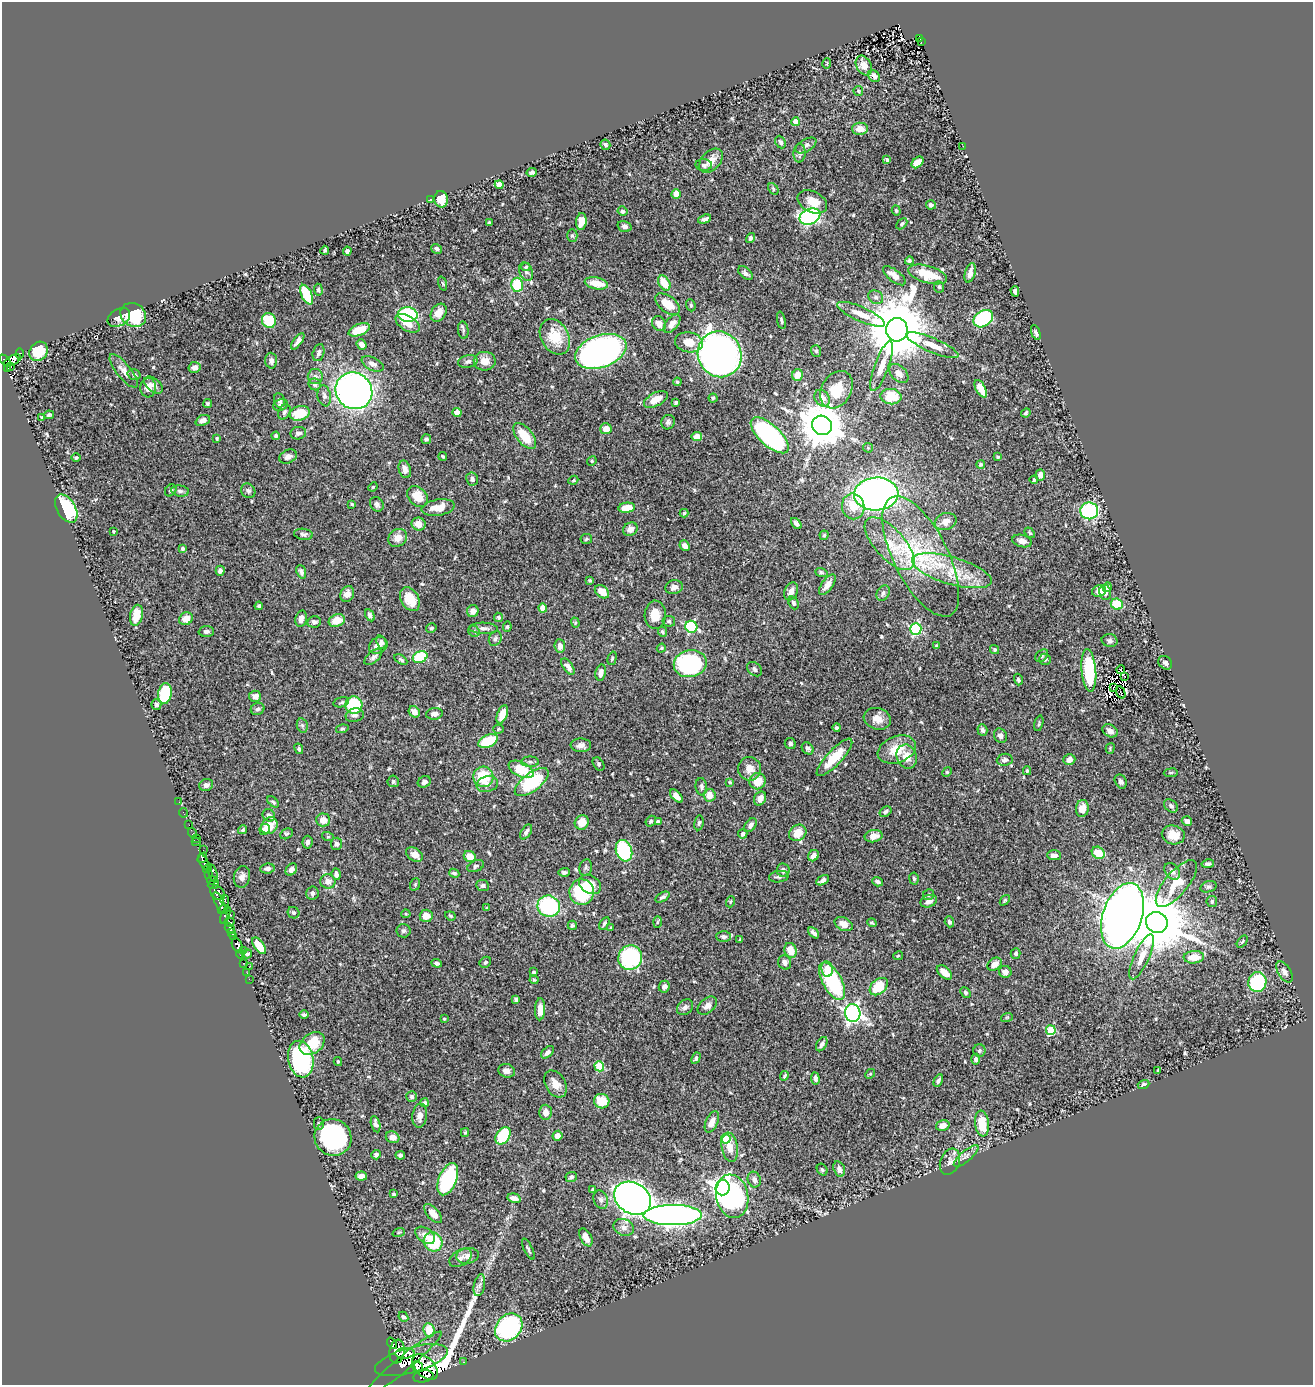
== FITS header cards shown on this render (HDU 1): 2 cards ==
NAXIS1  =                 1311
NAXIS2  =                 1383

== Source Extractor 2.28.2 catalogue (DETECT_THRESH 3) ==
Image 1311 x 1383 px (HDU 1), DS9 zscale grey, 1 PNG px = 1 image px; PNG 1315 x 1387 px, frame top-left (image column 1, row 1383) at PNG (2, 2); each listed source drawn as its Kron ellipse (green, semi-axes under 4 px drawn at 4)
Background 0.449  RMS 0.017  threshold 0.0522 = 3 sigma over >= 5 px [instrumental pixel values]
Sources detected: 565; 5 with non-positive FLUX_AUTO (blend fragments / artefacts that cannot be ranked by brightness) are neither listed nor drawn; of the other 560, the 500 brightest by FLUX_AUTO listed and drawn (60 fainter detections omitted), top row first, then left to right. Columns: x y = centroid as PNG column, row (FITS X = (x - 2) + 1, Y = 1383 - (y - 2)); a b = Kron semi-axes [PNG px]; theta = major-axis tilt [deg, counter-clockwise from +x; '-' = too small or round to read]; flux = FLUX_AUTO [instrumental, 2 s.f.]
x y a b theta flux
920 38 4 2 - 10
921 42 3 2 - 8.5
827 63 5 3 - 1.4
864 65 10 7 -60 11
874 76 6 5 - 5.7
858 91 5 4 - 1.3
795 122 4 4 - 14
860 129 8 6 1 9.9
781 142 6 5 - 2.7
605 145 5 5 - 3.4
806 145 11 6 30 4.6
963 146 2 2 - 3
800 153 9 6 87 4
887 160 4 3 - 2
711 161 14 9 46 12
917 162 7 4 43 14
704 165 8 6 -4 3
532 172 5 3 - 3.2
499 185 4 4 - 16
773 189 6 4 -62 2
676 194 5 4 - 11
441 199 8 7 - 15
430 200 3 2 - 1.3
812 202 15 10 -27 16
931 205 5 4 - 3
623 211 5 4 - 3
896 211 5 4 - 1.4
810 216 11 7 23 280
705 219 7 3 17 3.5
581 221 8 5 84 15
489 223 4 3 - 2.5
902 224 6 4 45 1.9
624 226 7 5 -17 3.6
572 236 6 5 - 2
751 238 5 4 - 2.8
437 249 6 4 -35 3.3
325 250 4 3 - 2.2
347 251 4 4 - 4.4
909 261 4 4 - 1.9
526 267 4 3 - 1.8
526 272 9 6 -70 3.8
745 273 8 5 -42 3.6
970 273 10 5 75 7.3
928 274 20 8 -16 31
894 276 13 6 -38 12
443 283 7 3 -71 1.6
596 283 11 6 -12 21
664 283 8 5 -59 22
517 285 7 6 - 42
939 287 6 5 - 1.9
318 290 6 4 -88 1.9
1015 291 5 3 - 3
307 295 10 5 -64 49
876 297 8 6 -34 4.2
668 304 14 8 -37 18
691 305 6 4 -71 1.7
439 313 10 7 55 11
408 314 10 7 -7 110
861 314 26 7 -24 17
133 315 13 11 -34 58
119 318 12 8 31 6.7
983 319 10 8 32 120
269 320 7 7 - 41
781 320 9 4 -78 2.1
408 323 13 7 -30 13
659 324 8 6 -54 8.5
672 324 11 6 50 8.1
359 330 11 5 23 27
463 330 9 5 -83 2.7
897 330 12 11 - 11000
1036 333 8 4 -69 2.9
555 337 19 13 -61 34
298 341 9 4 54 5
689 342 14 10 -10 14
362 344 5 4 - 6.5
932 345 28 7 -23 16
39 351 10 8 54 45
601 351 27 16 19 570
816 351 6 5 - 1.9
20 353 5 3 - 9.8
318 353 9 5 77 4
720 354 23 21 -64 660
13 360 9 4 28 120
5 361 7 3 -47 35
271 361 8 6 -87 5.1
468 361 10 6 13 4.4
485 361 11 9 -1 12
373 364 12 6 -27 5.7
11 366 3 3 - 12
882 366 26 7 70 14
194 367 6 5 - 5.4
8 368 4 3 - 59
124 371 20 7 -51 7.4
899 373 11 7 -45 8.4
134 375 6 5 - 2.4
797 375 6 5 - 13
315 376 7 7 - 4.2
677 382 4 4 - 1.9
315 384 6 6 - 3.2
154 385 11 6 -40 5
148 388 9 8 - 11
981 389 9 5 -62 14
836 390 20 15 59 26
354 391 19 18 - 590
324 396 10 6 -80 4.7
891 397 11 7 -6 33
713 398 4 4 - 1.5
822 398 9 7 -54 7
656 399 13 6 27 13
279 400 7 5 -80 4.5
208 403 4 4 - 2
676 403 4 3 - 2.2
281 405 7 5 22 4.1
284 412 8 5 61 2.8
457 412 4 4 - 5.9
300 413 10 7 17 34
1026 413 5 3 - 1.7
49 415 5 4 - 2
42 418 3 3 - 1.5
203 420 7 5 23 6.3
668 422 7 7 - 3.2
822 425 10 9 - 4400
606 429 5 5 - 12
298 433 8 6 11 4.3
770 435 24 10 -43 210
276 436 4 4 - 2.5
525 436 15 8 -52 27
697 436 5 4 - 10
217 438 3 3 - 1.4
426 439 5 4 - 2.5
868 448 5 4 - 1.4
443 456 4 3 - 1.7
288 457 9 6 23 4.9
998 457 3 3 - 1.7
76 458 4 4 - 2
592 461 5 4 - 1.6
981 464 4 4 - 1.8
405 469 9 6 -74 7.8
1040 475 6 4 88 5.6
472 479 7 6 - 4.5
573 480 5 4 - 1.3
1034 480 4 3 - 1.7
373 487 5 4 - 1.3
171 490 6 5 - 2.5
180 491 9 5 -8 3.3
248 491 7 6 - 3.4
876 494 22 16 3 560
418 496 12 9 -45 20
352 504 4 3 - 1.3
377 504 7 6 - 3.8
853 506 13 11 -80 17
66 508 15 9 -59 94
438 508 16 8 9 17
627 508 8 5 6 18
1089 511 9 8 - 120
684 513 4 4 - 2.2
946 522 11 8 20 9.2
796 523 6 4 -48 2.7
419 524 7 6 - 11
630 529 7 6 - 8.7
113 531 4 3 - 1.5
1030 533 6 3 -49 1.4
303 534 9 5 -8 3.2
824 535 4 4 - 1.4
398 538 10 8 38 11
586 539 6 5 - 2
1022 541 10 6 -13 7.1
889 544 33 15 -48 43
685 546 6 4 -50 5.2
183 549 4 4 - 2.6
921 556 66 27 -63 120
220 571 5 4 - 4.7
952 571 41 13 -16 52
301 572 7 4 -70 3.8
821 572 6 4 -19 1.9
590 580 3 3 - 1.8
827 585 12 5 54 8.2
674 587 9 7 9 5.7
1107 587 5 4 - 2.5
791 591 9 6 66 7.4
1099 591 7 5 19 9
602 592 8 5 -39 11
1105 592 7 6 - 5
883 593 8 6 63 3.6
347 594 8 6 60 7.3
410 599 13 9 -60 21
794 603 7 5 -67 2.4
1117 604 6 5 - 42
259 606 4 4 - 2.5
543 608 4 4 - 20
473 611 6 5 - 6.5
136 615 11 6 77 17
370 615 6 4 -61 3.6
655 615 14 10 88 15
499 617 5 4 - 2.9
186 619 7 6 - 12
301 619 8 5 77 7.1
337 621 8 6 21 18
669 621 6 5 - 2.3
314 622 7 5 12 3.7
575 623 5 4 - 1.6
507 627 5 4 - 1.6
691 627 6 6 - 100
431 628 5 4 - 2
483 628 14 5 -1 5.3
916 629 6 5 - 130
206 631 7 5 2 3.9
474 631 6 5 - 2
662 632 5 4 - 1.7
495 639 7 6 - 3.2
1110 641 8 6 -12 3.3
381 642 7 4 -72 3.7
378 645 10 7 32 8
560 646 7 5 -83 7.1
937 646 4 4 - 1.6
661 648 5 4 - 1.5
995 649 5 4 - 2.1
1042 656 7 5 41 2.4
373 657 11 5 41 3.7
420 657 7 5 23 55
612 658 7 4 74 1.8
1045 659 6 5 - 2.3
401 660 7 4 -32 2
1165 663 7 6 - 3.1
690 664 16 13 12 180
568 667 9 4 -54 5.5
754 669 8 6 -43 3.6
1089 670 21 7 -85 74
1121 670 4 3 - 2.3
601 672 8 5 78 7.1
1125 676 3 2 - 2.9
1018 679 6 4 -74 2.2
1113 688 2 2 - 1.5
1121 692 7 2 -65 1.4
165 694 10 6 79 53
255 696 6 5 - 5.8
341 702 8 5 17 2
156 705 5 5 - 2.5
354 705 8 8 - 53
258 709 7 6 - 2.9
414 712 6 5 - 8.2
434 714 8 6 6 5.2
502 714 10 5 69 13
355 715 9 6 14 4.4
877 719 14 10 -18 13
1039 723 8 3 75 1.6
302 725 7 5 -77 2.5
837 728 4 3 - 2.5
342 729 6 4 16 1.6
498 729 5 4 - 1.5
982 730 6 5 - 3.5
1110 731 8 6 -30 6.9
1000 736 7 6 - 4.1
488 741 10 6 26 46
790 744 6 5 - 2.9
581 745 10 7 -3 6
808 748 7 5 -48 3.4
1110 748 5 4 - 1.3
299 749 5 4 - 2.6
897 749 20 13 21 26
834 757 24 7 47 30
907 757 12 10 -69 14
1069 759 6 5 - 6.9
1005 760 8 6 6 4.4
530 762 9 5 -1 2.9
599 764 7 5 -55 2.2
521 769 13 7 -26 35
749 769 12 11 - 12
1027 771 4 3 - 1.4
947 772 5 4 - 1.4
1171 773 7 3 8 1.4
483 777 10 10 - 41
393 781 6 5 - 2.7
758 781 8 8 - 20
1121 781 7 5 -61 4
424 782 7 5 30 4.9
532 782 20 9 37 89
730 782 4 3 - 1.4
487 784 11 7 15 7.2
206 785 7 6 - 4
701 787 9 5 -84 3.4
709 795 6 6 - 12
676 796 8 4 -46 9
760 798 7 5 61 6.7
179 802 2 2 - 5.4
273 802 7 3 -44 1.9
1171 806 8 5 -39 2.9
1082 808 8 6 82 11
885 812 6 4 35 2.6
183 813 5 2 - 6.1
269 815 7 6 - 4.6
323 820 7 6 - 11
651 821 6 4 52 1.9
1187 821 5 4 - 4.8
582 822 7 7 - 17
658 822 4 4 - 4.8
699 823 7 4 81 2.3
189 825 2 2 - 4.6
750 825 8 5 52 4.2
269 826 9 7 47 15
265 829 5 5 - 9.5
242 830 4 3 - 1.8
526 832 8 4 58 3.7
192 833 5 3 - 11
798 833 9 7 37 18
286 834 6 5 - 2
743 834 5 4 - 3
1173 835 11 9 -13 17
874 836 9 6 12 8.5
328 837 6 4 -18 1.5
196 838 3 2 - 3.4
196 842 4 3 - 18
307 842 6 5 - 3.5
337 844 6 5 - 3.3
203 850 2 2 - 2.6
624 851 11 8 -72 110
1098 853 7 5 -41 23
414 855 9 6 -33 8.7
1054 855 7 5 -2 5.3
470 856 6 5 - 13
814 856 6 5 - 6.6
202 858 6 3 55 120
204 862 9 3 -59 170
1208 864 6 4 11 2.8
476 866 8 5 23 2.8
586 867 8 6 78 2.8
207 869 5 3 - 140
267 869 7 5 6 3.8
291 869 7 5 52 3.4
783 870 7 6 - 4.6
1172 871 9 7 -51 6.2
564 872 6 4 3 2.8
213 873 10 2 -70 4.2
454 873 5 4 - 2.4
336 874 6 4 -84 4.4
209 875 3 2 - 15
242 877 11 8 75 5.2
779 877 10 5 8 3
914 878 6 4 -82 2.5
211 880 4 3 - 100
823 880 7 4 29 4.2
328 881 7 7 - 6.9
878 882 5 4 - 2.9
1176 883 29 11 50 31
213 884 6 3 27 45
415 884 6 5 - 1.7
590 884 12 8 -32 16
483 885 6 5 - 3.3
1208 887 8 5 17 2.5
582 892 13 12 - 99
218 893 8 6 -43 280
312 893 6 6 - 3.6
928 895 6 5 - 2.1
662 897 8 4 30 3.4
225 900 6 3 -78 18
1005 900 6 3 49 1.4
929 901 8 6 19 7
1212 901 5 5 - 2.3
219 902 11 4 -65 83
730 902 5 3 - 1.4
549 906 11 10 - 110
487 908 4 3 - 1.3
223 910 5 2 - 18
293 913 6 5 - 2.9
406 914 4 4 - 1.3
225 915 9 4 70 76
230 915 3 2 - 28
426 916 6 6 - 12
450 916 5 4 - 1.5
1122 916 34 19 71 1600
229 922 5 3 - 40
657 922 6 4 87 1.3
949 922 5 4 - 2.6
1157 922 11 10 - 9500
604 923 7 4 58 2.6
872 923 5 4 - 1.5
844 924 9 6 -26 10
572 925 4 4 - 2
230 928 5 4 - 76
611 928 3 3 - 1.5
404 931 7 6 - 2.6
232 933 3 3 - 96
813 933 6 4 -43 3.7
233 937 3 2 - 3.4
724 937 7 5 -3 3.4
740 940 3 3 - 1.8
1242 942 7 3 54 1.5
237 945 8 5 -68 270
259 946 9 5 -54 25
243 950 3 2 - 7.6
790 950 7 6 - 17
1016 953 5 5 - 2.7
241 954 4 3 - 3
247 954 5 3 - 2.3
898 956 5 3 - 1.3
1142 957 24 7 66 14
1194 957 10 6 4 19
630 958 12 12 - 110
485 962 6 5 - 1.8
785 962 7 6 - 5.2
243 963 3 2 - 4.1
437 963 5 4 - 3.1
995 964 8 6 35 8.7
249 967 2 2 - 10
827 969 8 5 -81 10
534 972 3 3 - 1.7
944 972 9 5 -41 13
1005 972 6 6 - 6.4
1284 972 12 6 -56 5.4
247 973 3 2 - 2.2
249 979 2 2 - 4.6
534 980 4 4 - 1.3
832 981 21 9 -61 110
1257 982 10 9 - 91
664 987 6 5 - 5.1
879 987 10 7 42 36
965 993 6 4 -49 2.4
516 999 4 4 - 3.1
707 1006 11 7 40 6.7
685 1007 9 7 43 3.9
540 1009 11 5 88 11
853 1013 9 7 -78 420
304 1015 5 4 - 2.6
1007 1017 6 3 19 1.2
444 1019 3 3 - 1.6
1051 1030 5 5 - 56
312 1043 14 10 37 29
822 1044 8 5 59 4.3
979 1051 6 6 - 2.3
547 1052 7 4 45 4.5
696 1058 6 4 62 1.9
301 1059 18 12 -79 170
976 1059 5 4 - 3.4
338 1062 4 3 - 1.6
599 1066 5 5 - 62
1158 1070 3 3 - 1.5
507 1071 8 7 - 6
870 1074 5 4 - 1.4
784 1076 5 3 - 1.5
815 1078 6 4 -83 2.9
938 1081 6 3 63 3.1
556 1084 14 10 -59 12
1143 1084 6 4 20 2.1
412 1097 5 5 - 2.9
602 1101 8 7 - 22
425 1103 4 4 - 3.2
546 1112 7 6 - 8.9
420 1116 12 7 83 8.5
712 1122 11 6 66 8
319 1124 6 5 - 2.2
376 1124 8 4 -76 4.2
982 1124 13 7 -83 24
943 1125 7 5 16 8.6
465 1132 4 4 - 1.4
503 1136 9 6 55 54
557 1136 5 5 - 7.8
333 1137 19 18 - 180
393 1137 7 5 -22 8.5
726 1139 5 5 - 37
730 1147 15 8 -81 13
376 1155 5 4 - 3.7
400 1155 5 4 - 2.4
966 1156 15 5 40 5.5
950 1162 13 9 69 6.7
839 1169 8 5 -73 4.5
822 1170 6 5 - 2.4
361 1176 6 4 5 5.8
571 1177 6 5 - 3
448 1179 17 9 68 110
754 1180 8 6 -71 5.3
723 1188 7 7 - 810
592 1189 3 2 - 1.4
393 1194 3 3 - 1.7
732 1196 22 16 -79 220
514 1198 7 4 -14 6.2
633 1198 19 15 -31 1200
601 1200 9 7 -67 4
433 1213 12 5 -48 10
673 1215 29 10 0 880
624 1227 10 8 -23 5.8
399 1232 6 4 19 1.5
425 1235 11 7 -36 7.8
586 1237 10 5 -62 8.5
433 1242 10 9 - 48
528 1249 11 3 -64 2.1
468 1256 11 7 9 5.5
461 1258 12 7 31 5.4
479 1285 11 5 79 4.8
403 1317 5 4 - 2.7
509 1327 15 12 47 160
429 1330 7 5 -84 23
392 1343 6 4 -54 36
397 1351 12 7 83 340
405 1353 9 5 3 320
411 1360 38 12 16 230
463 1362 2 2 - 2.6
403 1364 50 7 40 180
417 1366 6 5 - 180
425 1367 15 9 -46 600
423 1376 10 6 9 270
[60 fainter detections neither listed nor drawn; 5 non-positive-flux detections neither listed nor drawn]